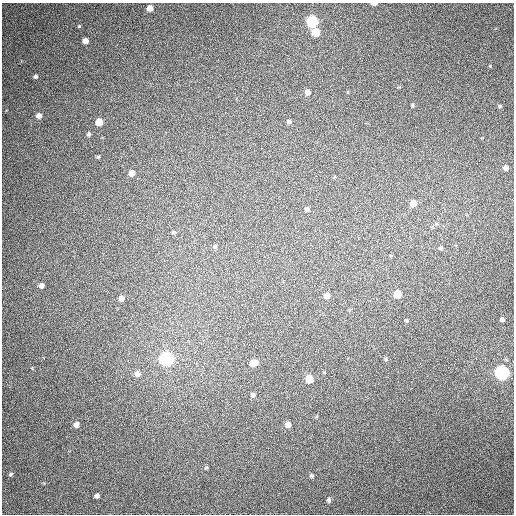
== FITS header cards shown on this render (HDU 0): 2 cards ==
NAXIS1  =                  512
NAXIS2  =                  512

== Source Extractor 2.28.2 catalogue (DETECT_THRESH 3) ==
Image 512 x 512 px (HDU 0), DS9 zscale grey, 1 PNG px = 1 image px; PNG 516 x 516 px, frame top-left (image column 1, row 512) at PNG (2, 3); no overlay
Background 418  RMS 11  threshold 33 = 3 sigma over >= 5 px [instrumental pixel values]
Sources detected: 42; all 42 listed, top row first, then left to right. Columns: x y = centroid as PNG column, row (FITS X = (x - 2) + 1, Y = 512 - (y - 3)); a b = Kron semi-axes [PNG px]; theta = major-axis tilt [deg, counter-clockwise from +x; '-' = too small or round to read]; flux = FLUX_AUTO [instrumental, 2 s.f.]
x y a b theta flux
374 4 5 2 - 2900
150 8 5 5 - 5100
312 21 6 6 - 84000
79 26 5 4 - 770
315 32 6 5 - 19000
85 41 5 5 - 5400
35 76 5 4 - 1600
307 92 6 6 - 3700
412 105 3 3 - 960
500 106 6 5 - 1300
39 116 6 6 - 3800
289 121 6 5 - 1700
99 122 5 5 - 10000
88 134 5 5 - 1500
98 157 5 4 - 910
506 168 4 4 - 2600
131 173 6 6 - 5300
413 203 6 6 - 7600
307 209 6 5 - 1700
174 232 5 4 - 1000
215 246 6 5 - 1500
441 248 6 5 - 1500
41 285 5 5 - 3400
397 294 5 5 - 15000
327 296 6 5 - 4600
121 298 6 5 - 2800
502 319 4 4 - 1900
406 320 4 4 - 920
167 358 6 6 - 240000
386 359 6 4 89 920
254 363 7 5 13 9000
502 372 6 6 - 240000
137 374 7 7 - 3600
309 379 6 5 - 16000
253 395 5 5 - 2400
76 424 5 5 - 3700
288 424 6 5 - 4600
206 467 5 3 - 790
11 474 5 4 - 1200
312 476 5 5 - 1300
97 495 5 4 - 2200
329 500 6 4 82 1700
At the frame edge (FLAGS 8, measured only in part): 1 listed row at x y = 374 4